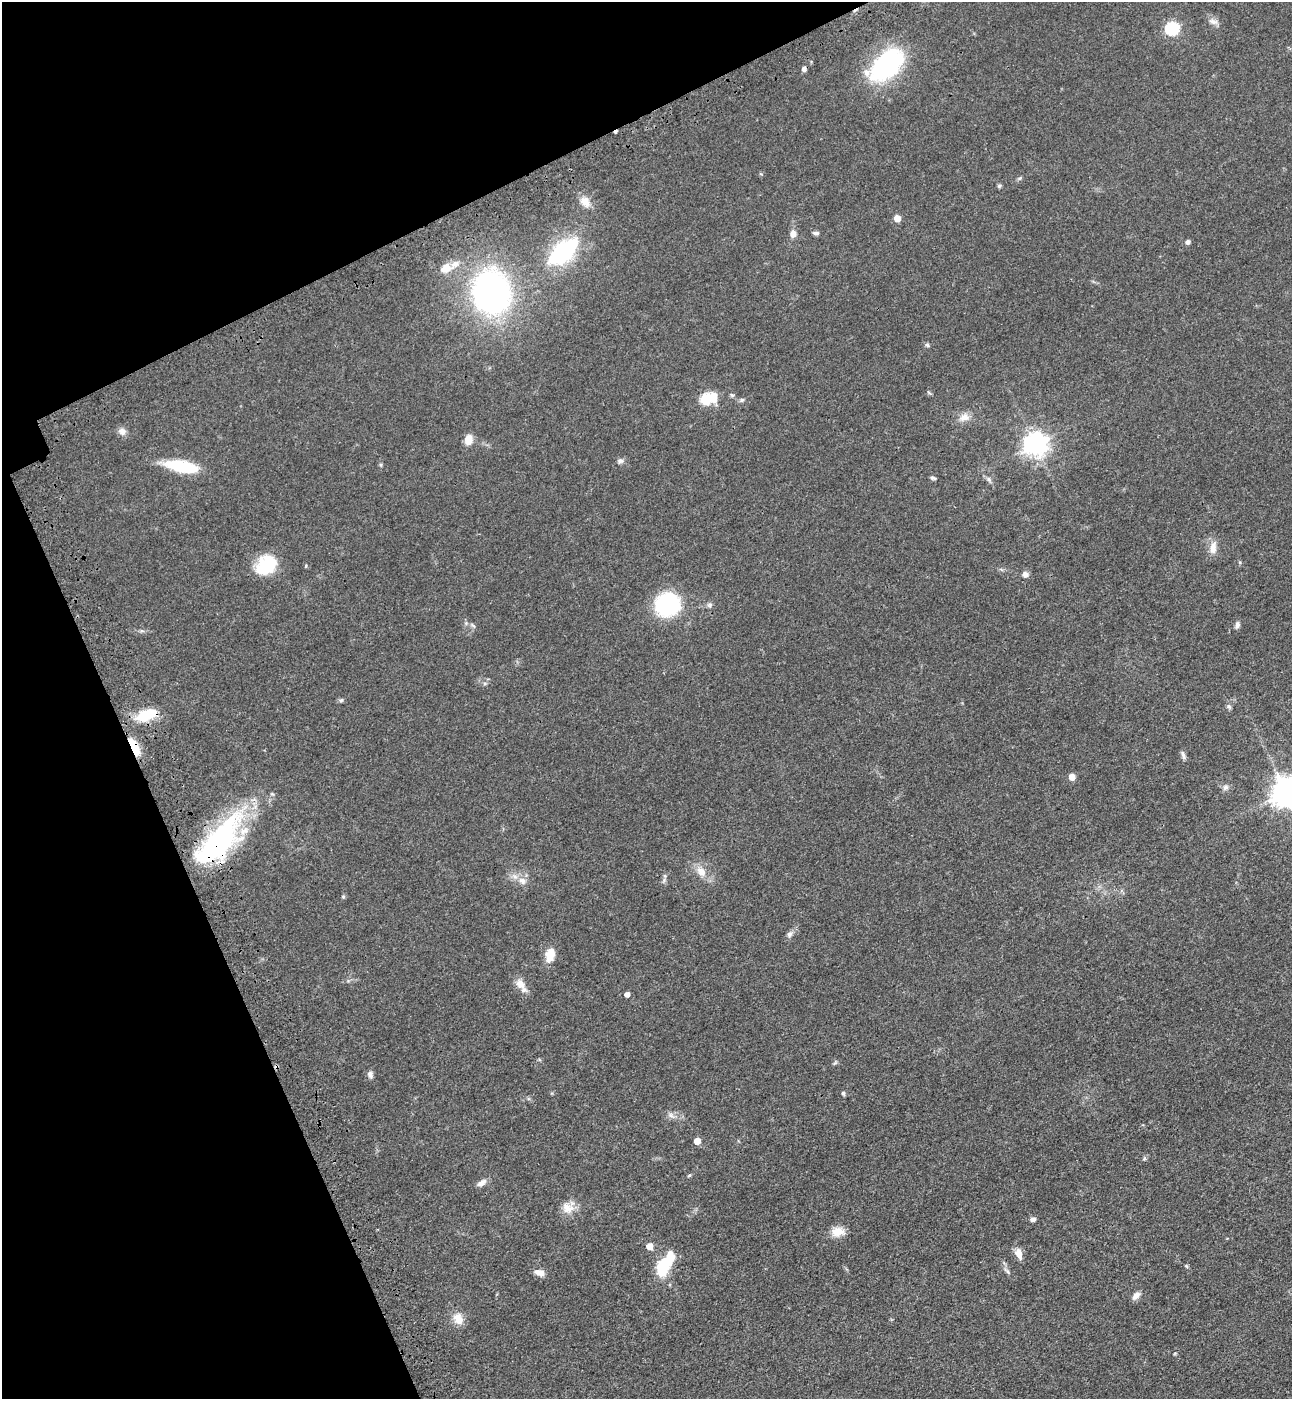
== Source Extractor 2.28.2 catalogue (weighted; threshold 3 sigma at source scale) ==
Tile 5 of 4 x 4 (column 1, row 2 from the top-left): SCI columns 232-1521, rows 2884-4280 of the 5756 x 5768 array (HDU 1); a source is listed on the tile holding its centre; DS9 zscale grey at full resolution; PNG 1294 x 1401 px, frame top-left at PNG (2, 2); no overlay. Shown black and unused: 22% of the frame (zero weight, under 3 of 4 exposures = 6% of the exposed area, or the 3 px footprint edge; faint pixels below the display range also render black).
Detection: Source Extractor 2.28.2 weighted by HDU 2 'WHT'; one run over the whole footprint, this tile lists its part. Background 0.0425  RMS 0.005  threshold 0.0225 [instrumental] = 3 sigma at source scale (4.5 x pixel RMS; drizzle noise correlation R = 1.50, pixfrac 1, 0.05/0.05 arcsec/px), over >= 5 px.
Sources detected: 78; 1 inside a brighter object's white glare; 4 cosmic-ray / hot-pixel residue — not listed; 2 inside a brighter listed object's ellipse — not listed separately; the other 71 listed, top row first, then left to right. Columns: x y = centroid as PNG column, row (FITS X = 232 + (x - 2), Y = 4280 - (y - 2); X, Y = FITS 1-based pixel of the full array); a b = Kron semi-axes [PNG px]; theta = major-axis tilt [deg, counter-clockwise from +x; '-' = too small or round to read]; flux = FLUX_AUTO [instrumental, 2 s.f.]
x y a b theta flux
1213 22 14 6 -17 2.3
1172 28 6 6 - 73
886 65 37 20 40 74
1020 178 6 4 46 0.75
999 186 6 5 - 0.82
585 202 15 10 -44 5.1
897 218 5 5 - 7.5
816 233 8 4 -5 1.2
793 234 9 7 -86 2.8
1188 242 5 4 - 1.7
563 251 32 17 42 49
446 268 13 10 36 5.7
491 292 34 28 -82 170
927 345 7 4 -44 0.76
732 395 5 5 - 0.75
705 399 6 6 - 35
742 400 7 5 21 0.89
964 417 14 11 8 4.1
122 431 10 9 - 2.6
468 440 12 8 74 4.8
1035 444 8 8 - 370
620 461 8 7 - 1.3
381 465 6 4 -89 0.67
182 466 34 11 -10 26
933 478 7 4 -22 0.91
989 479 7 6 - 1.3
1213 548 18 9 84 4.6
266 565 19 15 43 26
306 566 5 3 - 0.48
1025 574 7 6 - 1.9
667 605 18 17 - 54
710 605 7 6 - 1.1
466 623 5 5 - 0.74
473 625 8 3 -45 0.7
1237 625 9 6 70 1.6
142 631 7 4 -17 0.79
341 700 6 5 - 0.82
1229 707 7 6 - 1.1
146 715 22 11 19 17
134 747 21 8 -64 12
1183 755 12 5 -78 1.5
1072 777 5 5 - 6
1225 787 9 7 34 1.6
1286 792 9 9 - 730
218 842 71 27 50 90
701 871 15 11 -44 5.1
665 876 6 4 -47 0.66
522 881 11 9 -42 3.5
343 896 5 5 - 0.64
789 934 8 7 - 1.4
550 955 17 11 80 6.4
520 984 15 10 -48 4.6
627 994 4 4 - 2.4
835 1063 7 4 37 0.7
370 1074 10 6 -72 1.6
843 1093 6 4 -75 0.86
671 1115 10 6 -42 1.8
697 1141 5 5 - 5.5
689 1176 6 3 21 0.55
481 1183 11 6 35 2.9
568 1208 18 13 -25 5.8
1033 1219 6 5 - 1.6
838 1232 16 11 6 5.8
649 1246 5 5 - 5.9
1019 1253 14 8 -72 3.7
663 1266 27 13 63 19
1186 1266 5 5 - 0.57
1007 1271 11 4 -46 1.3
539 1273 12 7 -15 3.4
1136 1295 11 7 50 2.7
458 1319 16 11 -69 5.5
Overlapping masked pixels (flux is a lower limit): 3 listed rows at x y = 146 715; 134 747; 218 842
Isophote crosses this tile's border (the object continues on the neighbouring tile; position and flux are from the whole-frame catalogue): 1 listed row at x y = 1286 792